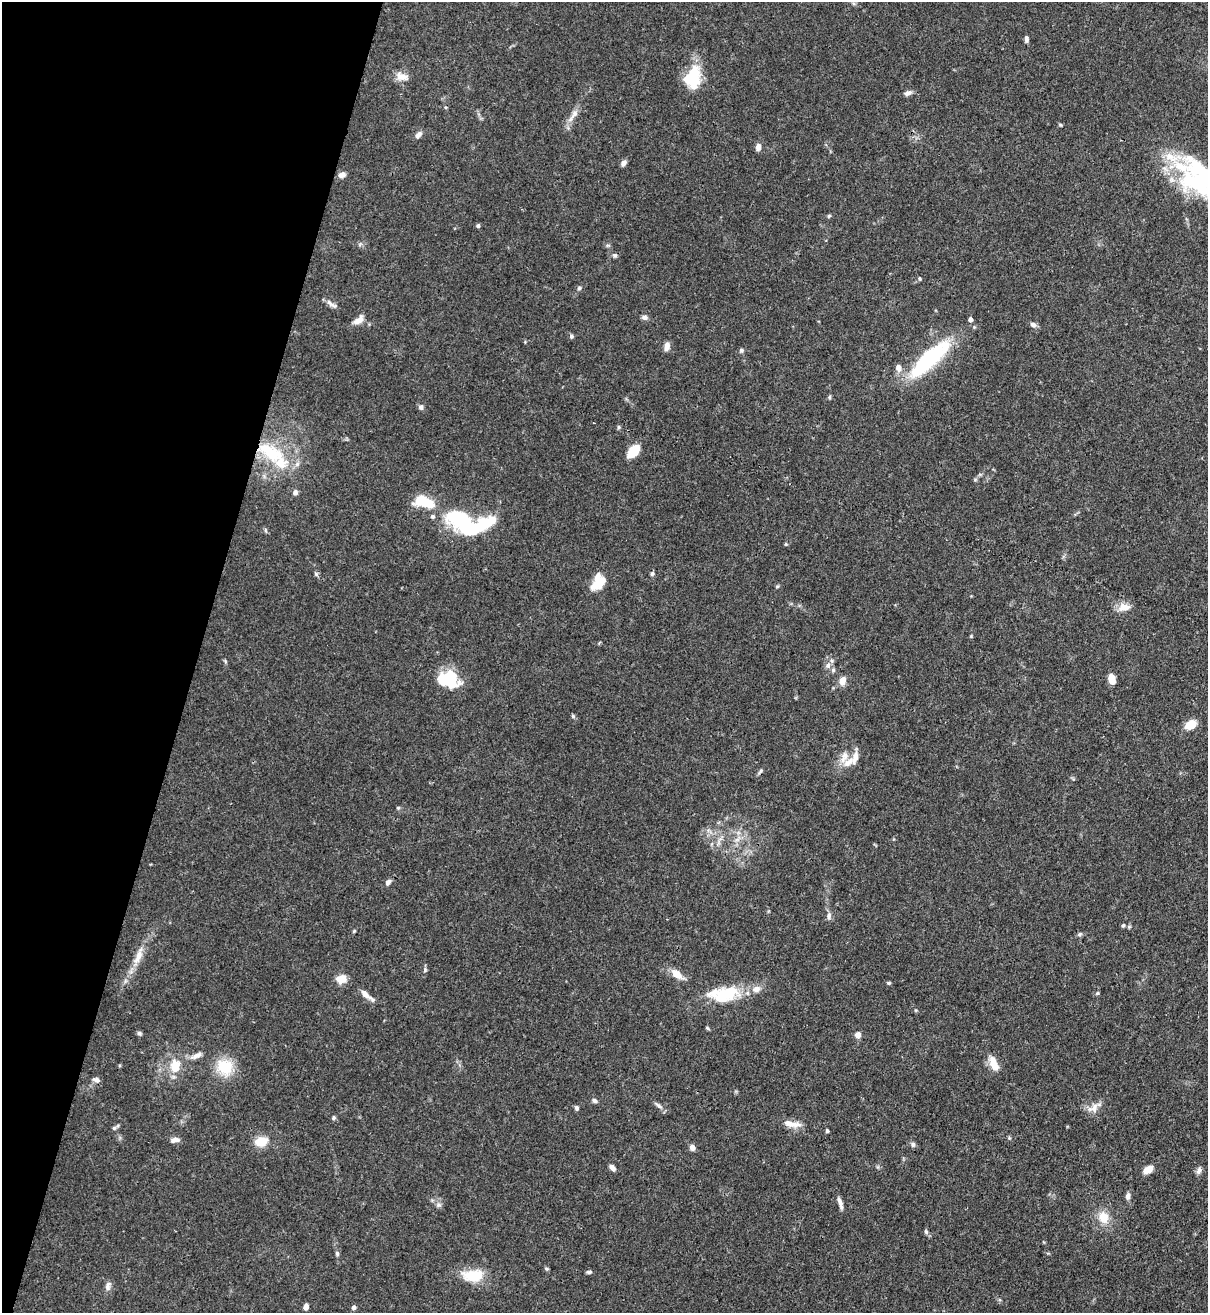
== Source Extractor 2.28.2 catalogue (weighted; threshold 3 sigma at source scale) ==
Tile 9 of 4 x 4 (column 1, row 3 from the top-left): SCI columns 218-1423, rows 1343-2653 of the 5382 x 5307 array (HDU 1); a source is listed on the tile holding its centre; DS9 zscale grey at full resolution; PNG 1210 x 1315 px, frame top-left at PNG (2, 2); no overlay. Shown black and unused: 16% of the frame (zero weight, under 3 of 4 exposures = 7% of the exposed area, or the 3 px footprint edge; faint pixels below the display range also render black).
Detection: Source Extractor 2.28.2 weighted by HDU 2 'WHT'; one run over the whole footprint, this tile lists its part. Background 0.099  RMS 0.0041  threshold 0.0185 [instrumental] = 3 sigma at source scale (4.5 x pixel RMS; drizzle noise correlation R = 1.50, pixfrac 1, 0.05/0.05 arcsec/px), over >= 5 px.
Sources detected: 115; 3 inside a brighter object's white glare — not listed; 11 inside a brighter listed object's ellipse — not listed separately; the other 101 listed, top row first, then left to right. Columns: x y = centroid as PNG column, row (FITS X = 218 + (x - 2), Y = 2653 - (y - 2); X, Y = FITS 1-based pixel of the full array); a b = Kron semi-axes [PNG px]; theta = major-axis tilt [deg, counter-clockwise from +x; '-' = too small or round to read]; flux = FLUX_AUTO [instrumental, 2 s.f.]
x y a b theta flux
1026 39 7 4 -87 1.2
401 77 18 10 -19 3.7
692 77 23 16 70 17
908 93 10 6 20 1.6
574 114 16 7 56 2.9
1060 125 5 4 - 0.48
418 135 11 6 49 1.7
758 147 8 6 82 1.9
623 163 7 6 - 1.5
342 175 9 6 22 2.1
1201 180 53 34 -44 61
829 216 5 4 - 0.58
478 226 5 4 - 0.77
615 255 6 6 - 0.89
919 278 5 5 - 0.59
579 288 5 5 - 0.72
330 303 15 6 -39 1.9
644 317 8 6 -10 1.3
970 319 5 4 - 1.5
358 320 14 7 38 3.3
1033 324 8 6 -25 1.5
571 336 6 5 - 0.83
667 346 11 7 76 2.2
741 350 6 5 - 0.76
929 359 54 16 43 42
898 368 11 8 -69 2.3
829 397 6 4 89 0.53
421 407 7 6 - 1.2
618 427 6 4 89 0.59
633 451 14 9 49 8.9
271 452 46 19 -30 25
295 492 7 6 - 1.2
424 502 22 11 -17 13
432 516 5 5 - 0.92
463 523 27 13 -66 25
484 524 38 14 24 22
786 544 4 4 - 0.45
652 573 6 5 - 0.82
316 574 6 5 - 0.73
598 583 21 11 39 6.8
777 586 6 4 1 0.48
1124 607 13 9 1 4.8
828 665 8 7 - 1.6
833 670 7 5 -70 0.95
1111 677 5 5 - 8.6
450 680 21 16 -67 17
843 680 11 7 71 3.2
573 716 5 5 - 0.6
1191 725 12 8 30 6.1
848 762 18 9 39 4.5
761 771 9 4 52 0.83
398 808 5 4 - 0.52
737 840 7 5 1 1.3
388 882 9 6 56 1.3
829 916 10 6 84 1.5
1123 925 5 5 - 0.71
354 931 5 4 - 0.43
1079 934 7 5 21 0.75
138 956 29 8 70 6.1
425 970 7 5 70 0.75
677 974 18 10 -39 4.3
341 979 9 7 -2 7.3
889 983 5 4 - 0.53
1097 993 5 4 - 0.5
365 994 14 7 -46 3.1
726 994 40 18 13 19
707 1028 6 4 -36 0.56
139 1033 6 5 - 0.85
858 1035 7 6 - 2.1
196 1055 18 6 22 2.5
993 1062 16 9 -79 5.3
175 1066 19 14 79 8
225 1067 21 19 -40 13
96 1080 9 6 -12 1.4
595 1101 7 6 - 1
658 1105 13 5 -39 1.5
576 1108 6 5 - 0.94
1093 1108 17 11 24 3.8
334 1118 5 5 - 0.69
792 1124 24 8 -9 4.5
114 1128 8 5 32 0.95
827 1131 5 3 - 0.72
175 1140 12 6 7 2
261 1141 12 9 13 7.9
913 1144 7 5 77 0.87
692 1147 6 5 - 2.4
612 1167 7 5 -51 1.8
1148 1169 10 6 29 5.2
1199 1170 9 6 68 1.6
1128 1196 8 5 82 1.6
840 1202 14 5 -75 2.1
438 1205 8 7 - 1.3
1103 1217 17 13 -71 6.2
926 1231 7 5 -64 0.81
337 1253 7 5 -88 0.85
546 1269 7 3 -19 0.49
589 1272 7 4 7 0.79
472 1275 29 15 0 12
108 1286 13 7 83 1.9
306 1307 6 5 - 1.9
354 1307 5 5 - 1.1
Overlapping masked pixels (flux is a lower limit): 1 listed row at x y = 271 452
Isophote crosses this tile's border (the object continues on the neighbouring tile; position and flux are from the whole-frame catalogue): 1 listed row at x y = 1201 180